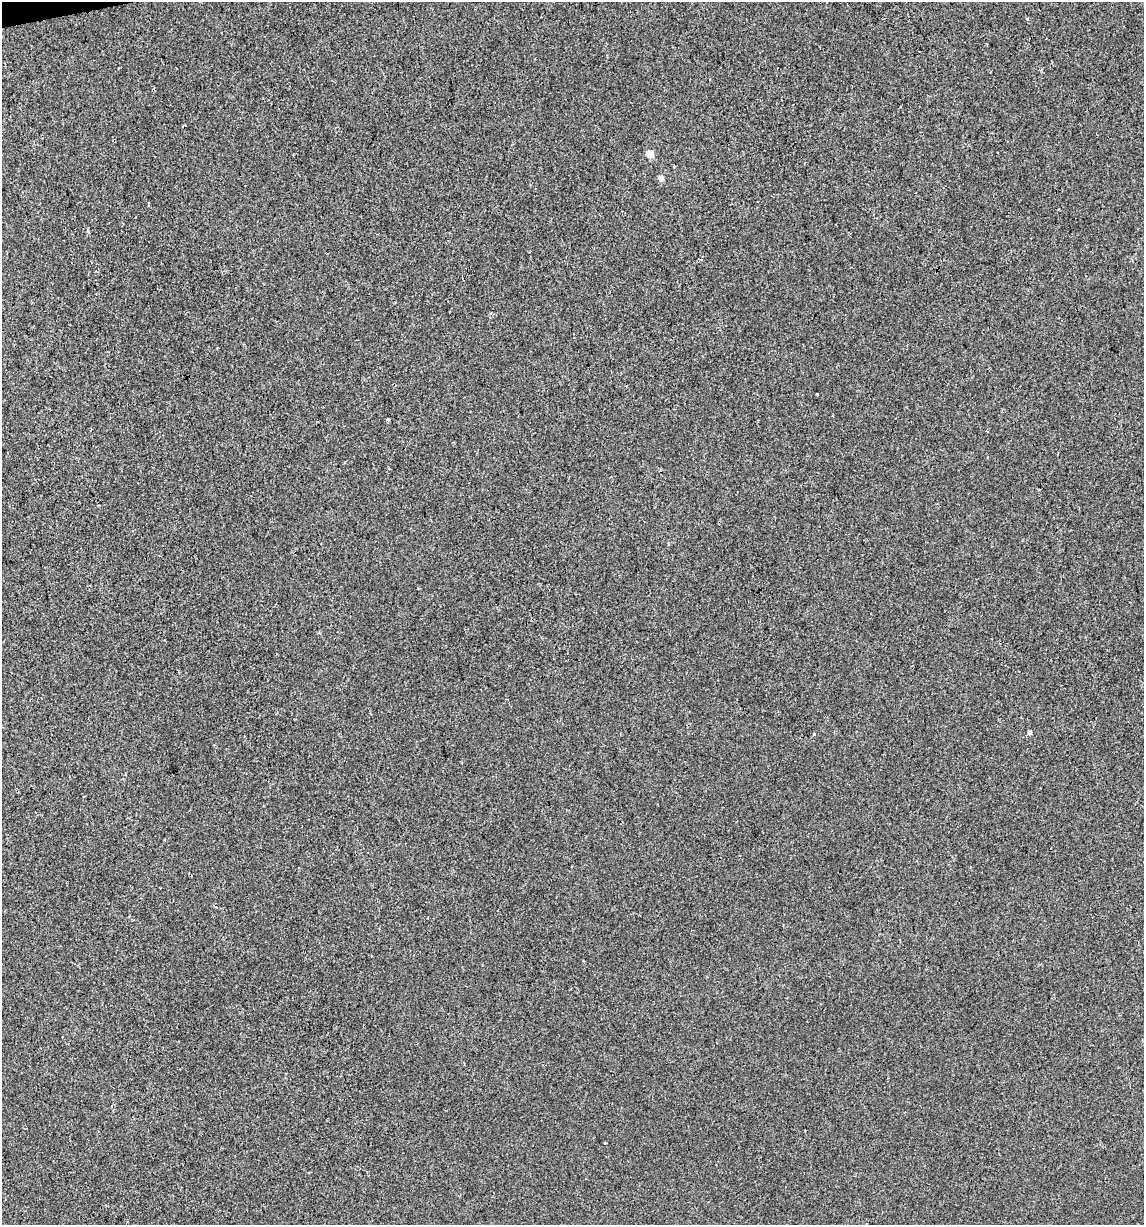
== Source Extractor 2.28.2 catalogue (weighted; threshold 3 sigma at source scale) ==
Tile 11 of 4 x 4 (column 3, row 3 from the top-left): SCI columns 2313-3454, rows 1225-2447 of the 4671 x 4894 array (HDU 1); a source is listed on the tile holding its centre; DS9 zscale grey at full resolution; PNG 1146 x 1227 px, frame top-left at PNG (2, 2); no overlay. Shown black and unused: <1% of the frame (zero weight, under 2 of 3 exposures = <1% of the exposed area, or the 3 px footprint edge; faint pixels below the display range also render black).
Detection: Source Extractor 2.28.2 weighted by HDU 2 'WHT'; one run over the whole footprint, this tile lists its part. Background -4.44e-04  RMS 0.0042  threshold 0.0188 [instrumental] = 3 sigma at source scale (4.5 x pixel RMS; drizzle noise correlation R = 1.50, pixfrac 1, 0.0396/0.0396 arcsec/px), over >= 5 px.
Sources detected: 10; all 10 listed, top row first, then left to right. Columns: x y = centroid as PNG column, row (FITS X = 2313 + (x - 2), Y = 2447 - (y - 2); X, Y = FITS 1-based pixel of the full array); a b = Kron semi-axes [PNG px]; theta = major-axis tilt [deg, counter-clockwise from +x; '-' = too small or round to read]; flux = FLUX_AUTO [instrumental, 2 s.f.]
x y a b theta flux
541 17 3 2 - 0.3
1027 19 5 4 - 0.69
650 154 5 5 - 8.2
674 166 3 3 - 0.32
661 178 5 4 - 2.3
817 394 3 2 - 0.8
388 419 3 3 - 1.4
1029 732 5 4 - 1.2
814 734 3 3 - 7.8
605 1143 3 3 - 0.86